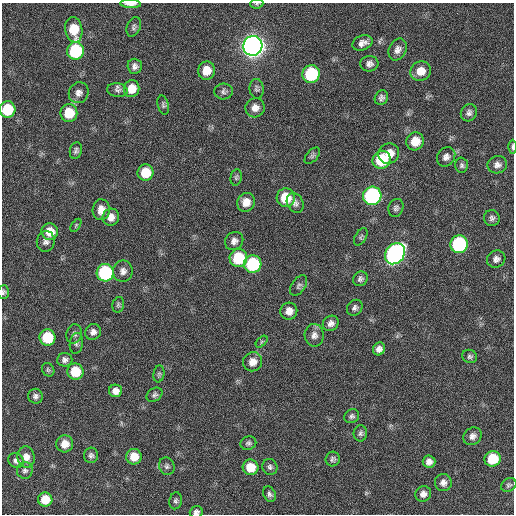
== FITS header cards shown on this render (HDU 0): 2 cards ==
NAXIS1  =                  512 / Axis length
NAXIS2  =                  512 / Axis length

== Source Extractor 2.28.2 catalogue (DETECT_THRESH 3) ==
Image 512 x 512 px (HDU 0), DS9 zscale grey, 1 PNG px = 1 image px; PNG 516 x 516 px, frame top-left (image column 1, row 512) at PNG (2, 3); each listed source drawn as its Kron ellipse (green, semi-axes under 4 px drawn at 4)
Background 23.1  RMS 5.4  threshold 16.2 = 3 sigma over >= 5 px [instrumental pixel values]
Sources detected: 101; all 101 listed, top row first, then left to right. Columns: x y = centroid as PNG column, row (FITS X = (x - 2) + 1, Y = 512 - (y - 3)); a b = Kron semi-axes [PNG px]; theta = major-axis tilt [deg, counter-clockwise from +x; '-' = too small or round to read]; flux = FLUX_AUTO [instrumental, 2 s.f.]
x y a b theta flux
131 4 10 4 -2 2600
257 4 6 4 6 520
134 27 10 6 67 1000
74 30 13 8 -81 11000
362 43 10 7 21 2100
253 46 10 9 - 390000
398 50 11 8 63 2000
75 51 9 8 - 33000
369 64 9 7 4 1700
135 66 7 7 - 1500
206 70 9 8 - 5400
421 71 10 9 - 4800
311 74 9 8 - 31000
132 89 8 7 - 5200
257 89 10 7 -85 980
117 90 10 7 -8 1200
224 91 9 8 - 1200
79 93 10 9 - 2000
381 98 8 6 64 1200
163 105 10 5 -76 800
255 108 10 9 - 2600
7 109 8 8 - 17000
69 113 9 8 - 10000
469 113 9 7 58 1400
415 141 9 8 - 6200
512 147 7 3 89 630
76 151 8 6 76 960
389 154 11 10 - 4600
312 156 10 5 48 880
446 157 10 8 54 1800
381 160 9 8 - 19000
462 165 7 6 - 900
497 165 10 8 18 1800
145 173 8 8 - 8700
236 177 8 5 79 740
372 196 9 9 - 83000
286 198 9 9 - 11000
246 202 9 8 - 3800
295 203 10 8 -63 1400
396 208 9 7 69 1100
101 210 10 8 87 3300
111 217 8 8 - 2600
492 218 8 8 - 1200
76 225 7 3 55 400
50 232 8 8 - 6100
361 237 9 5 58 690
46 241 10 9 - 1700
234 241 10 8 41 1900
459 244 9 8 - 44000
395 254 11 9 53 140000
238 258 9 8 - 19000
496 259 9 8 - 1600
253 264 9 8 - 31000
123 271 10 9 - 2100
105 273 9 8 - 42000
360 279 8 7 - 1100
299 286 11 6 55 1100
3 292 7 5 87 780
118 305 8 5 75 700
355 308 8 7 - 1200
289 311 8 8 - 2900
331 323 8 7 - 1700
93 332 8 7 - 1700
74 334 9 7 75 1300
314 335 11 9 -87 2100
47 338 8 8 - 16000
262 342 7 4 46 590
76 343 10 6 82 1100
379 349 6 6 - 1700
470 356 7 6 - 850
65 360 7 6 - 1300
253 362 10 9 - 3400
48 370 7 6 - 660
75 371 8 8 - 11000
159 374 8 5 82 710
115 391 6 6 - 2100
154 395 8 6 36 990
35 396 7 7 - 1200
352 416 8 6 32 940
360 433 8 6 87 1000
472 436 10 8 37 1800
248 443 8 6 23 950
65 444 8 8 - 4200
91 455 8 7 - 1200
26 457 10 8 -82 3000
134 457 8 7 - 5700
333 459 7 7 - 1000
493 459 8 7 - 13000
16 461 8 7 - 1200
429 462 6 6 - 1900
167 466 9 7 -62 1100
250 467 8 7 - 7900
270 467 8 7 - 1100
25 470 8 8 - 1100
443 482 8 8 - 1900
509 485 8 6 31 830
270 494 8 6 -60 1000
423 494 8 7 - 2000
45 499 7 7 - 6800
176 501 8 6 79 930
196 512 6 5 - 1100
At the frame edge (FLAGS 8, measured only in part): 6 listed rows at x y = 131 4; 257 4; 7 109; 512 147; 3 292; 196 512